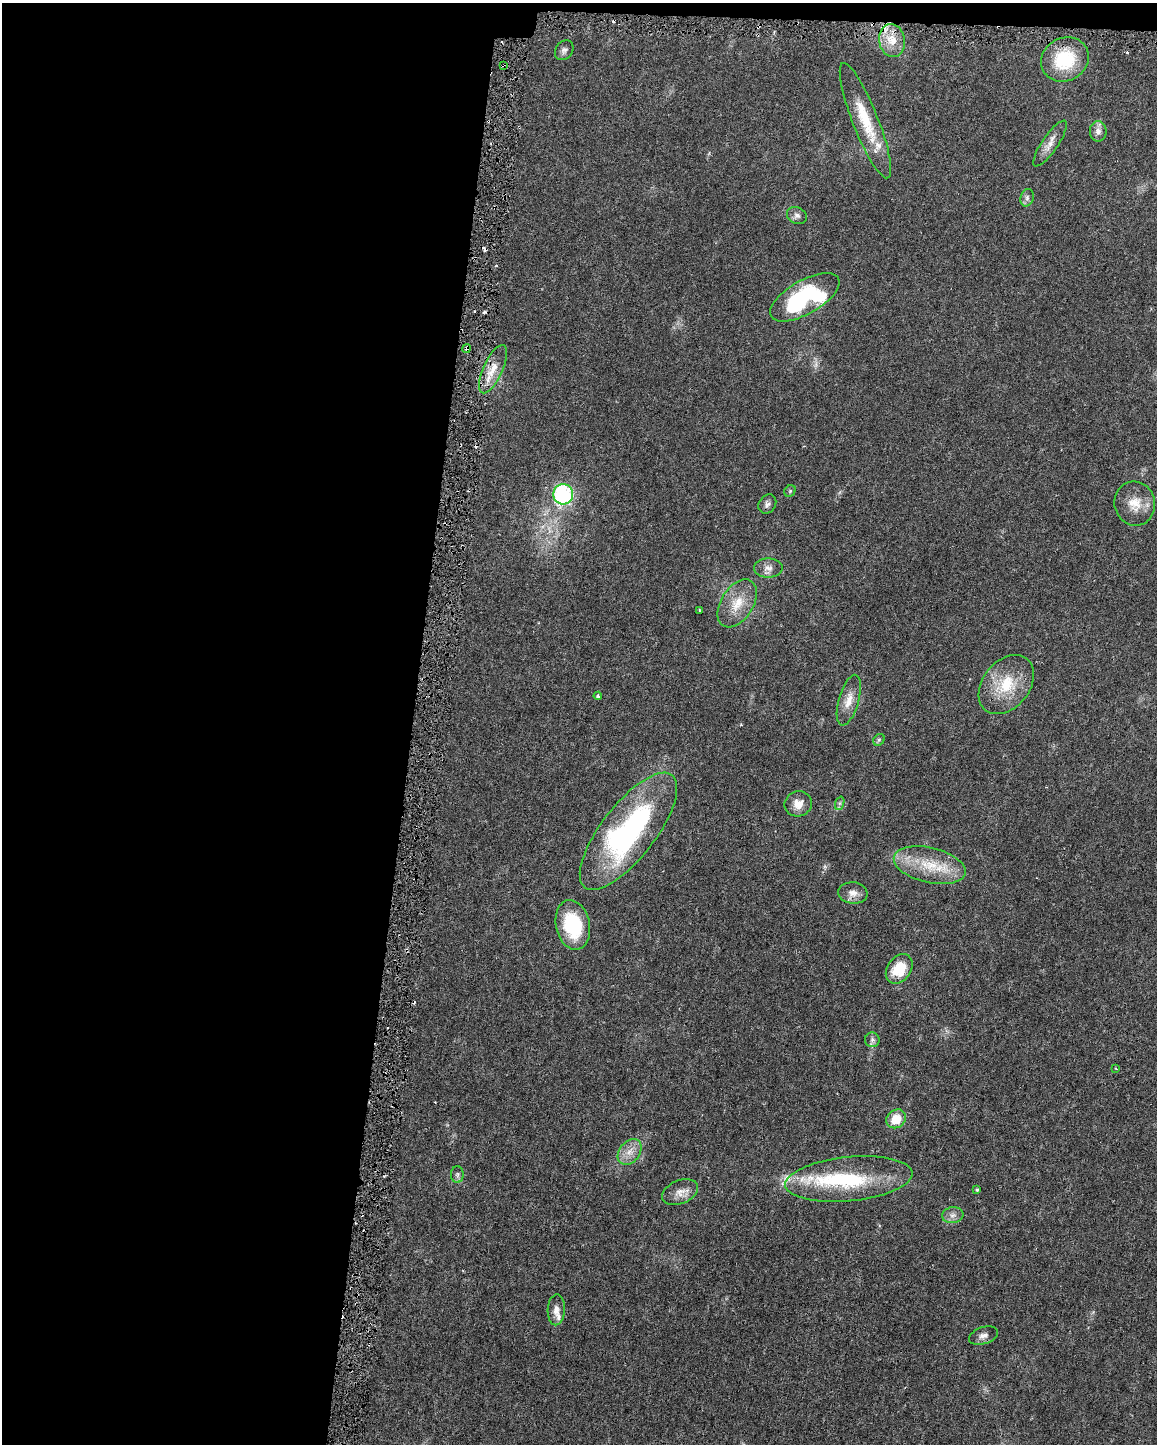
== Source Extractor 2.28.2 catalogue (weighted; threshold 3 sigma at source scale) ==
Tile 1 of 4 x 3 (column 1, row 1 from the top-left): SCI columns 1-1155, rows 3121-4562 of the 4627 x 4854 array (HDU 1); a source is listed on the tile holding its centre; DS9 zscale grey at full resolution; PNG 1159 x 1446 px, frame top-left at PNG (2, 3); each listed source drawn as its Kron ellipse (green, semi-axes under 4 px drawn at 4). Shown black and unused: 36% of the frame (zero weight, under 3 of 6 exposures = <1% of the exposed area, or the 3 px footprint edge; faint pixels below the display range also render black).
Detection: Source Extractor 2.28.2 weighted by HDU 2 'WHT'; one run over the whole footprint, this tile lists its part. Background 0.0283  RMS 0.002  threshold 0.00822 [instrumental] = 3 sigma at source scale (4.09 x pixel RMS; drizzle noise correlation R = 1.36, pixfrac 0.8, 0.0396/0.0396 arcsec/px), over >= 5 px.
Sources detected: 51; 1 inside a brighter object's white glare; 6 cosmic-ray / hot-pixel residue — neither listed nor drawn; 3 inside a brighter listed object's ellipse — not listed separately; the other 41 listed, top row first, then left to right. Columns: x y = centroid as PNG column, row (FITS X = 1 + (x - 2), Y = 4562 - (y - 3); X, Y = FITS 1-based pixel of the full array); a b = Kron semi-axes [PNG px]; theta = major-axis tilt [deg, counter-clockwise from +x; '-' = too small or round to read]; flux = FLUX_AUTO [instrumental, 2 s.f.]
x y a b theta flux
892 40 16 13 -82 3.3
564 50 11 8 52 0.72
1065 59 24 21 29 10
503 65 4 2 - 0.24
865 121 62 12 -69 7.5
1098 131 10 8 -90 1
1050 144 27 8 56 1.8
1027 198 9 6 75 0.64
797 215 10 8 -26 0.82
805 297 39 17 30 27
467 348 4 3 - 0.6
493 369 26 9 66 3.1
790 491 6 5 - 0.28
563 494 10 10 - 23
767 504 10 8 52 0.75
1135 504 22 20 -75 3.6
768 568 14 9 0 1.3
737 603 26 16 58 4.3
699 610 3 2 - 0.13
1006 684 33 23 51 7.4
598 696 4 3 - 0.45
849 700 26 10 74 2.6
879 740 6 5 - 0.36
840 803 7 4 71 0.34
798 804 14 12 21 1.9
628 831 71 27 52 40
930 865 37 17 -13 7.2
853 893 14 10 -6 1.4
573 925 25 17 -78 12
899 969 16 12 54 5.6
872 1040 7 7 - 0.52
1116 1069 4 3 - 0.2
896 1119 10 9 - 3.8
630 1152 14 10 51 2
457 1175 8 6 -90 0.53
849 1179 64 22 6 16
977 1190 4 3 - 0.3
680 1192 19 11 23 1.8
953 1215 11 8 9 0.95
556 1310 15 8 87 1.4
983 1336 15 8 18 1
Overlapping masked pixels (flux is a lower limit): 4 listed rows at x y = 892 40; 503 65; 467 348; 493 369